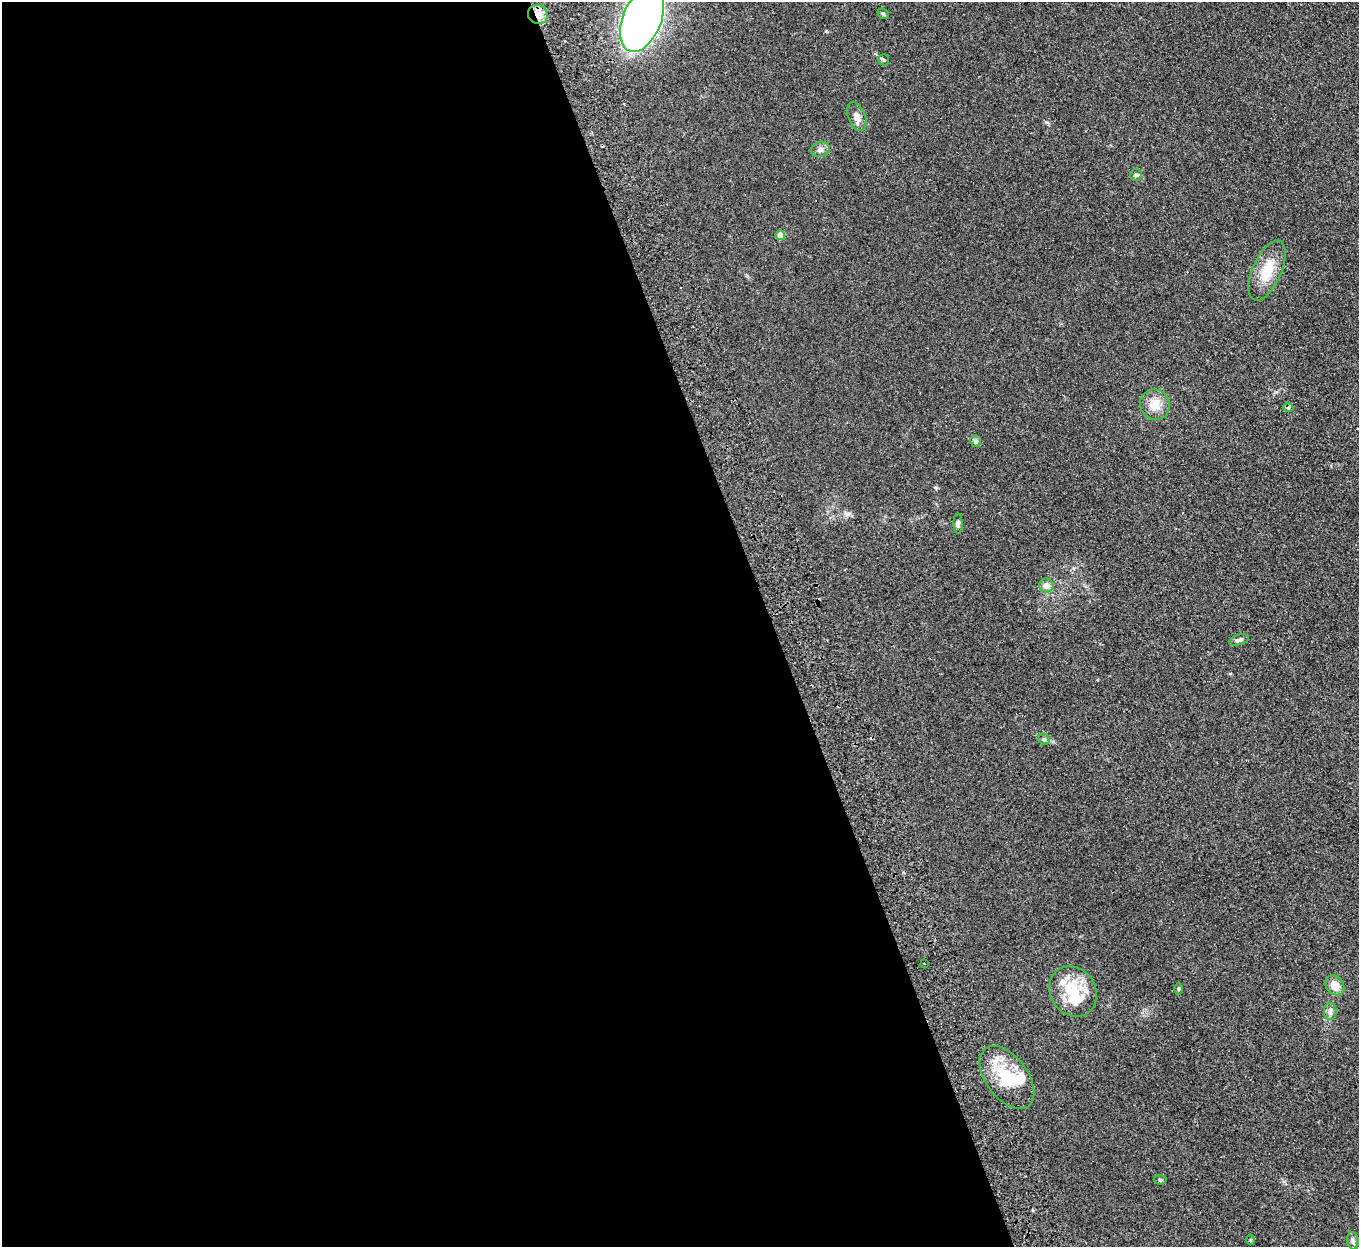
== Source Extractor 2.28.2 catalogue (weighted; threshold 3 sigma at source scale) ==
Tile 9 of 4 x 4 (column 1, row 3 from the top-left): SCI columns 56-1412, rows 1421-2665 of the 5539 x 5457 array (HDU 1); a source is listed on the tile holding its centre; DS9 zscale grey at full resolution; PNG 1361 x 1249 px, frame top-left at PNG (2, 2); each listed source drawn as its Kron ellipse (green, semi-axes under 4 px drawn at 4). Shown black and unused: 57% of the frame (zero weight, under 2 of 3 exposures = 3% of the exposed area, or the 3 px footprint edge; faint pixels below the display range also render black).
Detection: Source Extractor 2.28.2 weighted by HDU 2 'WHT'; one run over the whole footprint, this tile lists its part. Background 0.189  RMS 0.014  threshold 0.0608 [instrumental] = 3 sigma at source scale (4.5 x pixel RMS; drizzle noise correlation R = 1.50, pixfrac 1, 0.05/0.05 arcsec/px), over >= 5 px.
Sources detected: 29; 1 inside a brighter object's white glare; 1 cosmic-ray / hot-pixel residue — neither listed nor drawn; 2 inside a brighter listed object's ellipse — not listed separately; the other 25 listed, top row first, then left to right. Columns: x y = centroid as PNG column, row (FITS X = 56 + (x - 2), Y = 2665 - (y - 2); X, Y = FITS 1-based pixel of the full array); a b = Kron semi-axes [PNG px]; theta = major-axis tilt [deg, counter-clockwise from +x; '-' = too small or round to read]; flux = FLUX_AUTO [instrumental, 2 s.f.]
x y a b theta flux
538 14 10 9 - 11
883 14 6 5 - 1.8
642 19 34 19 68 770
884 60 5 5 - 1.9
857 117 15 8 -67 9.1
820 149 9 7 18 4.9
1136 175 6 6 - 2.4
780 235 5 4 - 21
1267 270 32 14 66 33
1155 405 15 14 - 19
1288 408 5 3 - 1.5
976 441 6 5 - 4.5
958 524 10 4 90 3.4
1046 586 7 7 - 8.7
1239 640 10 5 15 3.8
1044 739 6 5 - 2.2
924 964 2 2 - 1.3
1335 985 11 8 -48 14
1178 989 6 3 89 1.4
1073 992 26 22 -55 46
1330 1012 8 6 -89 4.2
1007 1077 36 21 -53 54
1160 1180 6 4 -6 1.9
1250 1240 5 3 - 1.4
1353 1241 9 5 -80 3.4
Overlapping masked pixels (flux is a lower limit): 1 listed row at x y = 538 14
Isophote crosses this tile's border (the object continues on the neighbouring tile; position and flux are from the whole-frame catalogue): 1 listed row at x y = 642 19